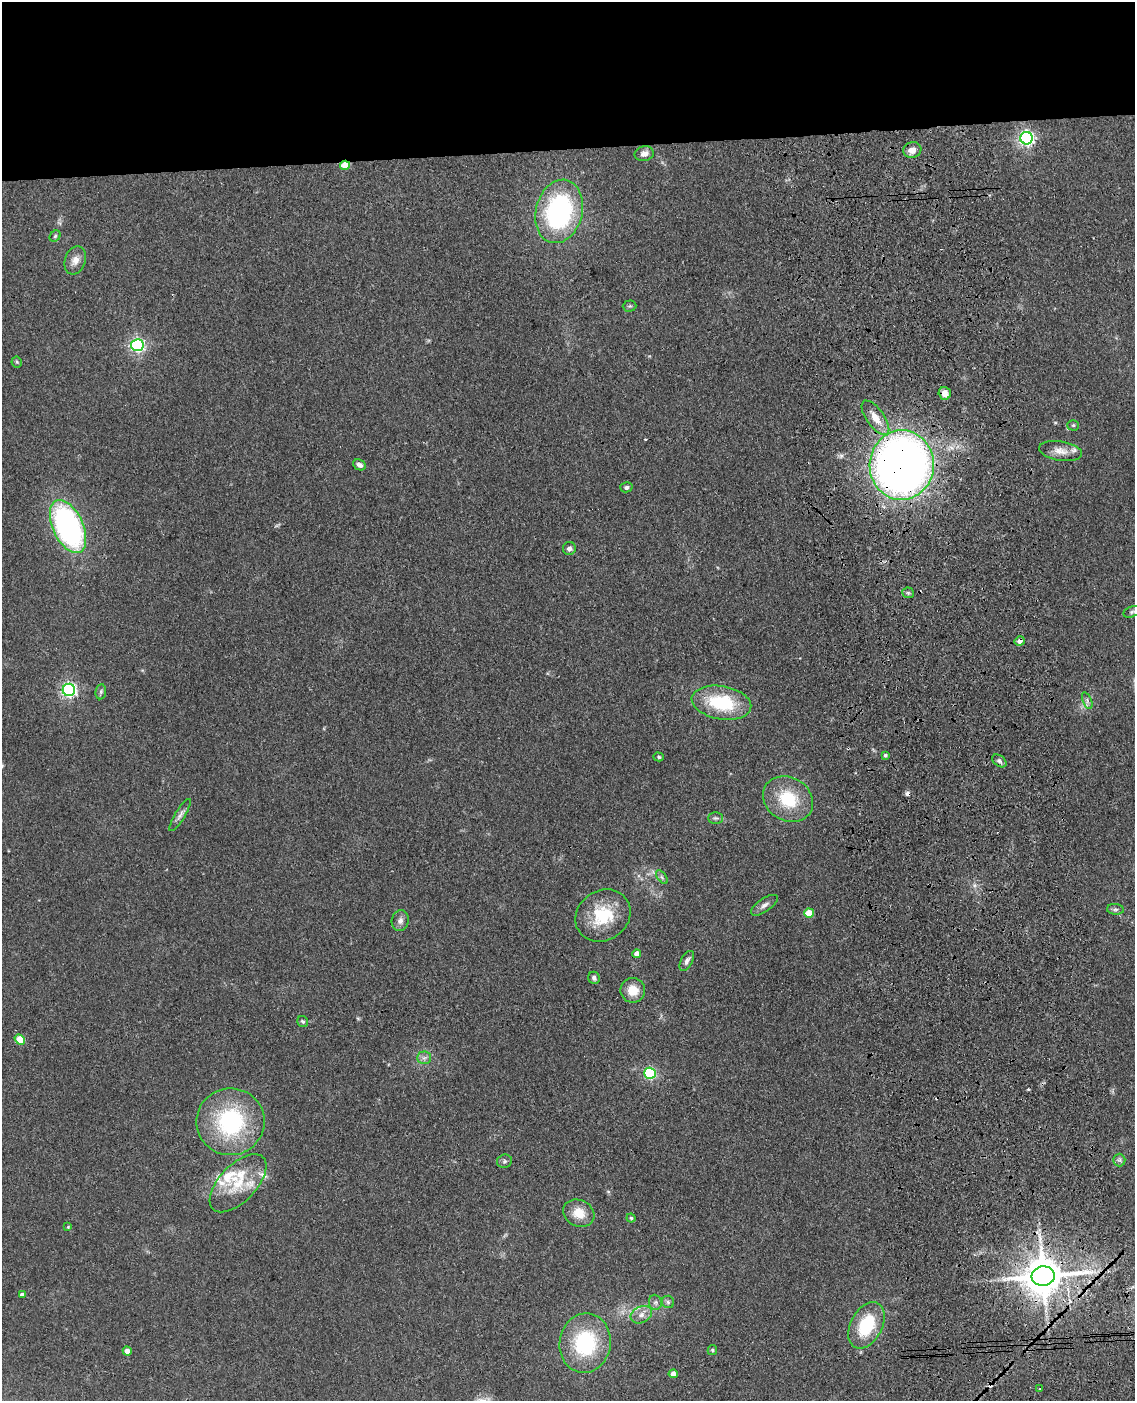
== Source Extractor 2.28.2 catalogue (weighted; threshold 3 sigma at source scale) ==
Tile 2 of 4 x 3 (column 2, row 1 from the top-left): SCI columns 1252-2384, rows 3049-4447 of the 4768 x 4591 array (HDU 1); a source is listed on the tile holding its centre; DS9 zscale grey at full resolution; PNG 1137 x 1403 px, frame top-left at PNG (2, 2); each listed source drawn as its Kron ellipse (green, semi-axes under 4 px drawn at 4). Shown black and unused: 11% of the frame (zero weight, under 3 of 4 exposures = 6% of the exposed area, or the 3 px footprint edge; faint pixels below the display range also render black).
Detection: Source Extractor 2.28.2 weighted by HDU 2 'WHT'; one run over the whole footprint, this tile lists its part. Background 0.103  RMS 0.0062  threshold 0.0278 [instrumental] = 3 sigma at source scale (4.5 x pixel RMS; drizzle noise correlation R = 1.50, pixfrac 1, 0.05/0.05 arcsec/px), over >= 5 px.
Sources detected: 73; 4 cosmic-ray / hot-pixel residue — neither listed nor drawn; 5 inside a brighter listed object's ellipse — not listed separately; the other 64 listed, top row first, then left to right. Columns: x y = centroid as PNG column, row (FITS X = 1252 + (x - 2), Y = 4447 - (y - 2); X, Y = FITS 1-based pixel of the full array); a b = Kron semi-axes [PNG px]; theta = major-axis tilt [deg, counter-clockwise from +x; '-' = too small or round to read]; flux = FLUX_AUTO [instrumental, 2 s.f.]
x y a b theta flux
1026 138 6 6 - 190
912 150 9 8 - 4.6
644 154 9 7 12 3.6
345 165 5 4 - 14
559 211 32 23 75 98
55 236 6 5 - 1
75 260 14 10 70 5
630 306 7 5 1 1
137 345 6 6 - 140
17 362 5 5 - 0.89
945 393 6 6 - 4.7
875 418 20 9 -54 8.2
1073 425 5 5 - 0.87
1061 451 21 9 -9 6.8
360 465 7 5 -26 2.1
902 465 35 32 87 500
626 487 6 5 - 1.6
68 526 28 15 -65 150
569 548 6 6 - 2.3
908 593 6 5 - 1.1
1132 612 9 5 21 1.3
1020 641 5 5 - 2.9
69 690 6 6 - 150
101 692 7 5 83 1.4
1087 701 9 4 -69 1.7
721 703 30 16 -10 38
885 755 3 3 - 1.2
659 757 5 4 - 1.1
999 761 8 5 -36 1.5
788 799 26 21 -30 27
180 815 18 5 59 2.8
716 818 7 5 0 1.4
662 877 8 4 -53 1.2
764 905 15 6 34 3
1115 909 8 5 -4 1.5
809 913 5 4 - 14
603 916 29 25 35 28
400 921 10 8 79 3
637 954 4 4 - 5.1
687 961 11 5 62 2.3
594 978 6 5 - 1.6
633 990 12 12 - 9.5
303 1021 6 5 - 1.1
20 1040 5 4 - 16
424 1058 7 6 - 2
650 1073 5 5 - 82
230 1122 34 33 - 69
1119 1160 6 6 - 1.4
504 1161 7 6 - 1.5
238 1183 36 18 46 25
579 1213 16 13 -28 9.8
631 1218 4 4 - 0.82
68 1227 4 4 - 0.55
1043 1276 12 9 6 1900
22 1294 4 3 - 1.7
655 1302 7 6 - 1.8
668 1302 6 6 - 1.4
641 1315 11 8 27 4
866 1325 25 15 62 32
585 1343 30 25 81 52
712 1350 5 4 - 0.8
127 1351 4 4 - 5.7
673 1374 4 4 - 3.8
1040 1389 3 2 - 0.55
Overlapping masked pixels (flux is a lower limit): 4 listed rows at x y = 345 165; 902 465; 1020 641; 1043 1276